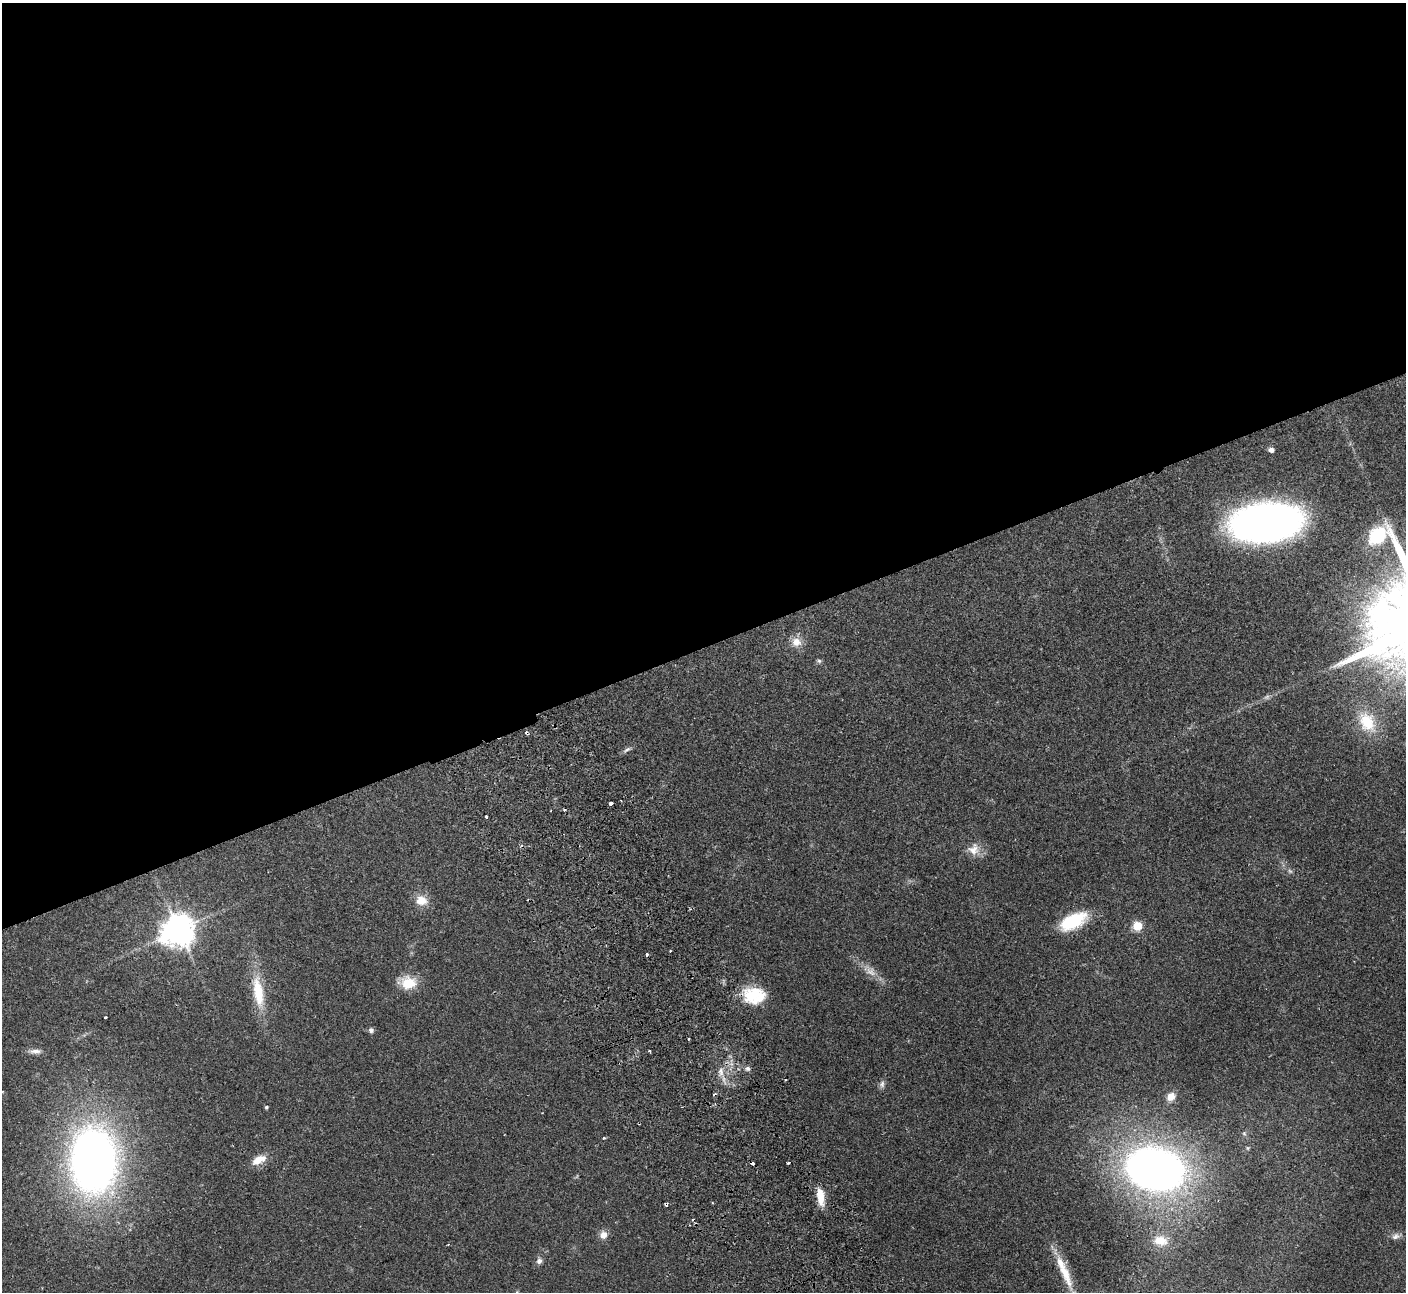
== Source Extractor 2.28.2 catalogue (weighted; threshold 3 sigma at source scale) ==
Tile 2 of 4 x 4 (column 2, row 1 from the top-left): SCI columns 1458-2861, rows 4057-5346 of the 5725 x 5660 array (HDU 1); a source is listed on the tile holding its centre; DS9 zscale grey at full resolution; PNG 1408 x 1294 px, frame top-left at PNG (2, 3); no overlay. Shown black and unused: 50% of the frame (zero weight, under 2 of 3 exposures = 3% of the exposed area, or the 3 px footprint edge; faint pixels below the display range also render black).
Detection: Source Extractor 2.28.2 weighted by HDU 2 'WHT'; one run over the whole footprint, this tile lists its part. Background 0.103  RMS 0.0083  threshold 0.0371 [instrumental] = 3 sigma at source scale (4.5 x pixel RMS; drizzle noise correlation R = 1.50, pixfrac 1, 0.05/0.05 arcsec/px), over >= 5 px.
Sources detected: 54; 2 too faint to see at this stretch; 7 cosmic-ray / hot-pixel residue — not listed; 2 inside a brighter listed object's ellipse — not listed separately; the other 43 listed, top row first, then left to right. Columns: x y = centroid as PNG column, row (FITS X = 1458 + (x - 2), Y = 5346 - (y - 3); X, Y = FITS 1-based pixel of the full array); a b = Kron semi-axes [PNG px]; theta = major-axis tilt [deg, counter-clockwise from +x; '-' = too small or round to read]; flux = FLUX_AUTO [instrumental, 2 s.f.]
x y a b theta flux
1271 450 5 4 - 4.4
1266 522 51 27 6 510
796 642 14 12 -3 8.6
819 661 7 5 -6 1.6
1367 722 28 19 -61 28
527 733 4 3 - 2
627 750 14 5 34 2.6
611 804 3 3 - 49
486 817 3 3 - 1.8
974 849 16 15 - 9.9
421 900 17 13 -7 11
1073 921 29 14 27 42
1137 926 5 5 - 41
179 930 10 9 - 1600
670 951 3 2 - 0.62
871 971 17 11 -34 8
408 983 22 16 -5 17
258 992 43 13 -81 32
752 994 26 19 28 29
105 1017 3 3 - 1.9
371 1030 6 6 - 2.4
689 1039 3 2 - 1.2
35 1051 17 6 0 4.4
649 1051 3 2 - 1.3
748 1068 6 6 - 2.5
721 1072 15 8 -87 6.2
785 1080 3 2 - 1.3
882 1084 10 7 88 2.8
1171 1097 10 8 38 7.7
266 1107 4 4 - 1.3
1244 1133 6 5 - 1.4
604 1138 5 3 - 0.93
93 1160 52 36 -89 580
258 1160 18 9 27 11
788 1163 3 3 - 1.9
1155 1169 45 32 -9 610
820 1197 22 9 -82 13
666 1204 4 3 - 2.9
603 1235 9 8 - 6.3
1396 1236 11 8 17 4
1160 1241 20 14 -10 14
539 1261 8 7 - 3.3
1065 1273 42 11 -66 21
Overlapping masked pixels (flux is a lower limit): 2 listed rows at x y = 527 733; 666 1204